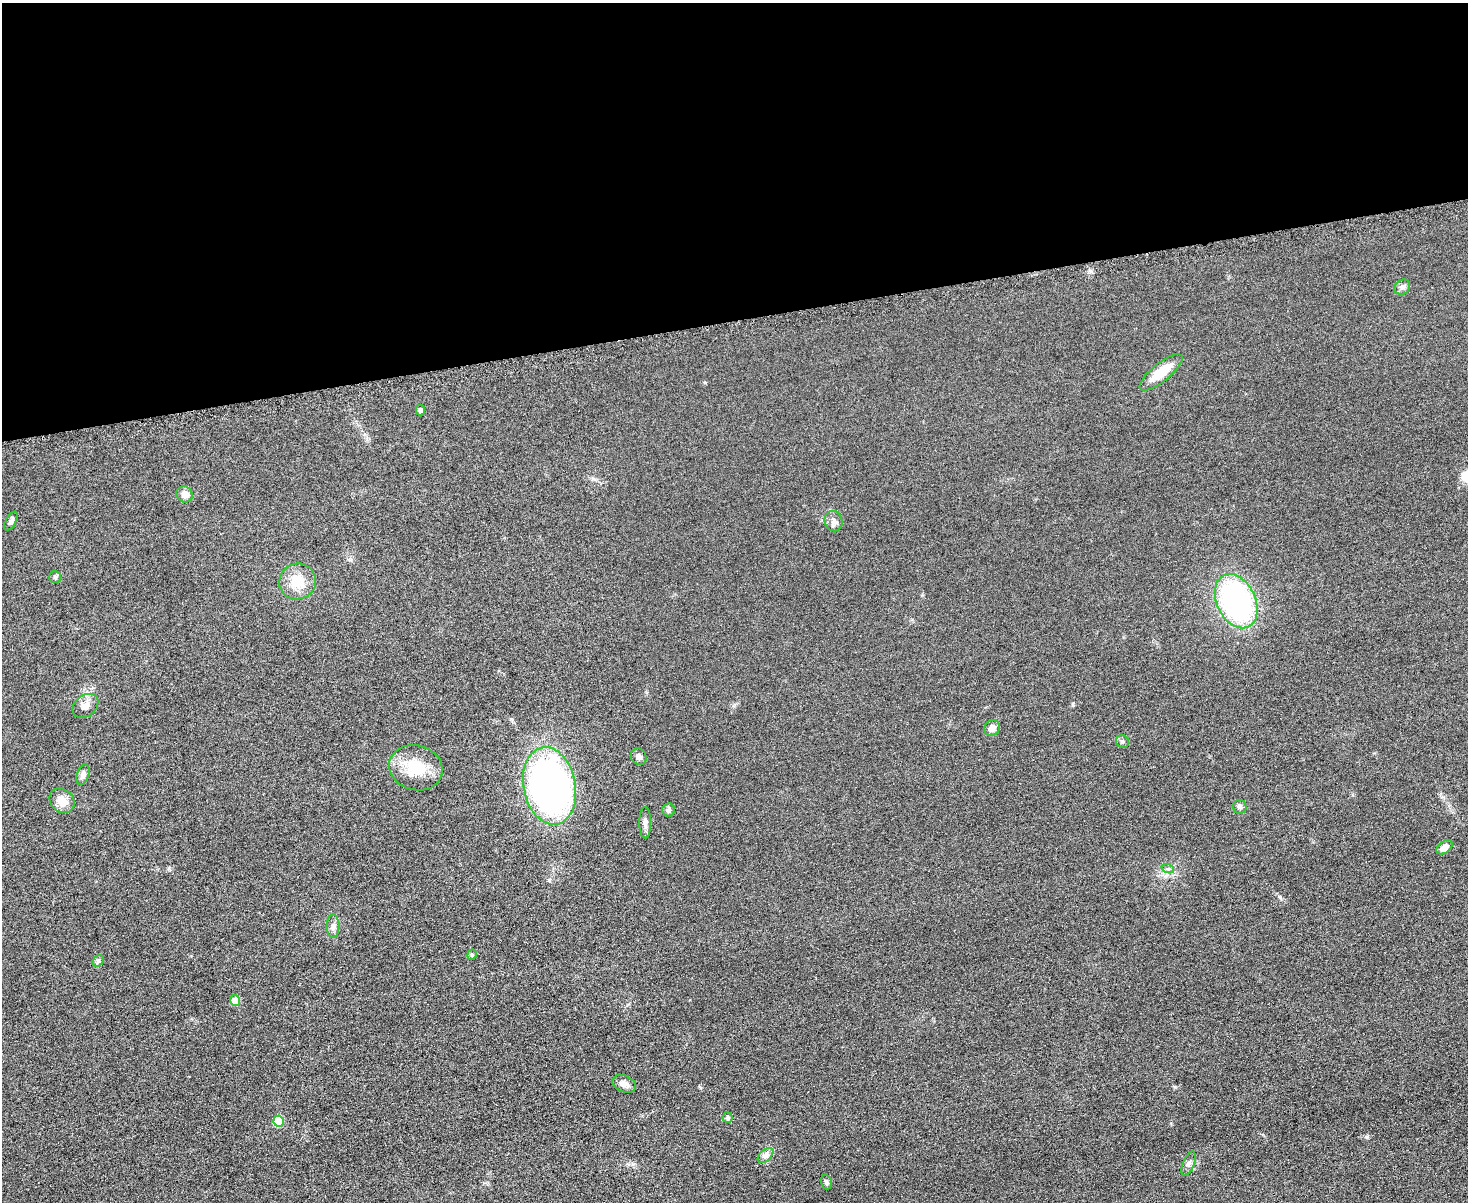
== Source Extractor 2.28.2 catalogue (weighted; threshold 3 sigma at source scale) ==
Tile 2 of 3 x 4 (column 2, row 1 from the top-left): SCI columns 1612-3077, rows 3617-4816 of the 4798 x 4820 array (HDU 1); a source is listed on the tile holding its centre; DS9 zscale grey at full resolution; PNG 1470 x 1204 px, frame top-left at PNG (2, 3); each listed source drawn as its Kron ellipse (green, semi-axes under 4 px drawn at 4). Shown black and unused: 26% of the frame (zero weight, under 3 of 6 exposures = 2% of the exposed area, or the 3 px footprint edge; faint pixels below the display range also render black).
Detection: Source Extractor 2.28.2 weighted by HDU 2 'WHT'; one run over the whole footprint, this tile lists its part. Background 0.0583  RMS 0.0089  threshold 0.0364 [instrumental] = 3 sigma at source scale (4.09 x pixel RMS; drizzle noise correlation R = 1.36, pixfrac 0.8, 0.05/0.05 arcsec/px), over >= 5 px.
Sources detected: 32; all 32 listed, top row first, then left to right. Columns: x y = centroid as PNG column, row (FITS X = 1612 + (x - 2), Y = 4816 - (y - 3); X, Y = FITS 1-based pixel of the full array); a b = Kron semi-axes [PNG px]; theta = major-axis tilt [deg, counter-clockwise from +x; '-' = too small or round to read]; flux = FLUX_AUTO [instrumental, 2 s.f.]
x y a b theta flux
1402 287 8 7 - 2.5
1161 372 26 9 39 20
420 410 5 4 - 2
185 494 8 7 - 5.6
11 521 10 5 60 2.5
834 521 10 9 - 3.7
55 577 6 6 - 1.6
298 581 18 18 - 18
1236 601 29 19 -64 180
85 706 14 10 40 5.9
992 728 8 7 - 5.4
1122 741 7 6 - 1.8
639 757 9 7 -58 3.1
416 768 27 22 -15 27
83 774 10 6 72 3.4
550 786 39 26 -79 390
62 801 14 11 -43 10
1240 807 7 6 - 2.5
668 810 6 6 - 2.5
645 823 16 6 -90 3.6
1444 847 9 5 36 6.7
1168 869 6 4 -18 1.4
333 926 12 6 89 3.5
472 955 5 4 - 1.1
98 961 6 5 - 1.5
235 1000 5 5 - 14
624 1084 12 8 -21 4.7
727 1117 5 5 - 1.5
279 1121 5 5 - 31
766 1155 9 5 44 3
1189 1164 13 6 67 3.1
826 1182 7 5 -73 1.8
Unlisted compact peaks at least as high as the median listed source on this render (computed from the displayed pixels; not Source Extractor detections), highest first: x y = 1367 1137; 1280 897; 511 719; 1073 704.